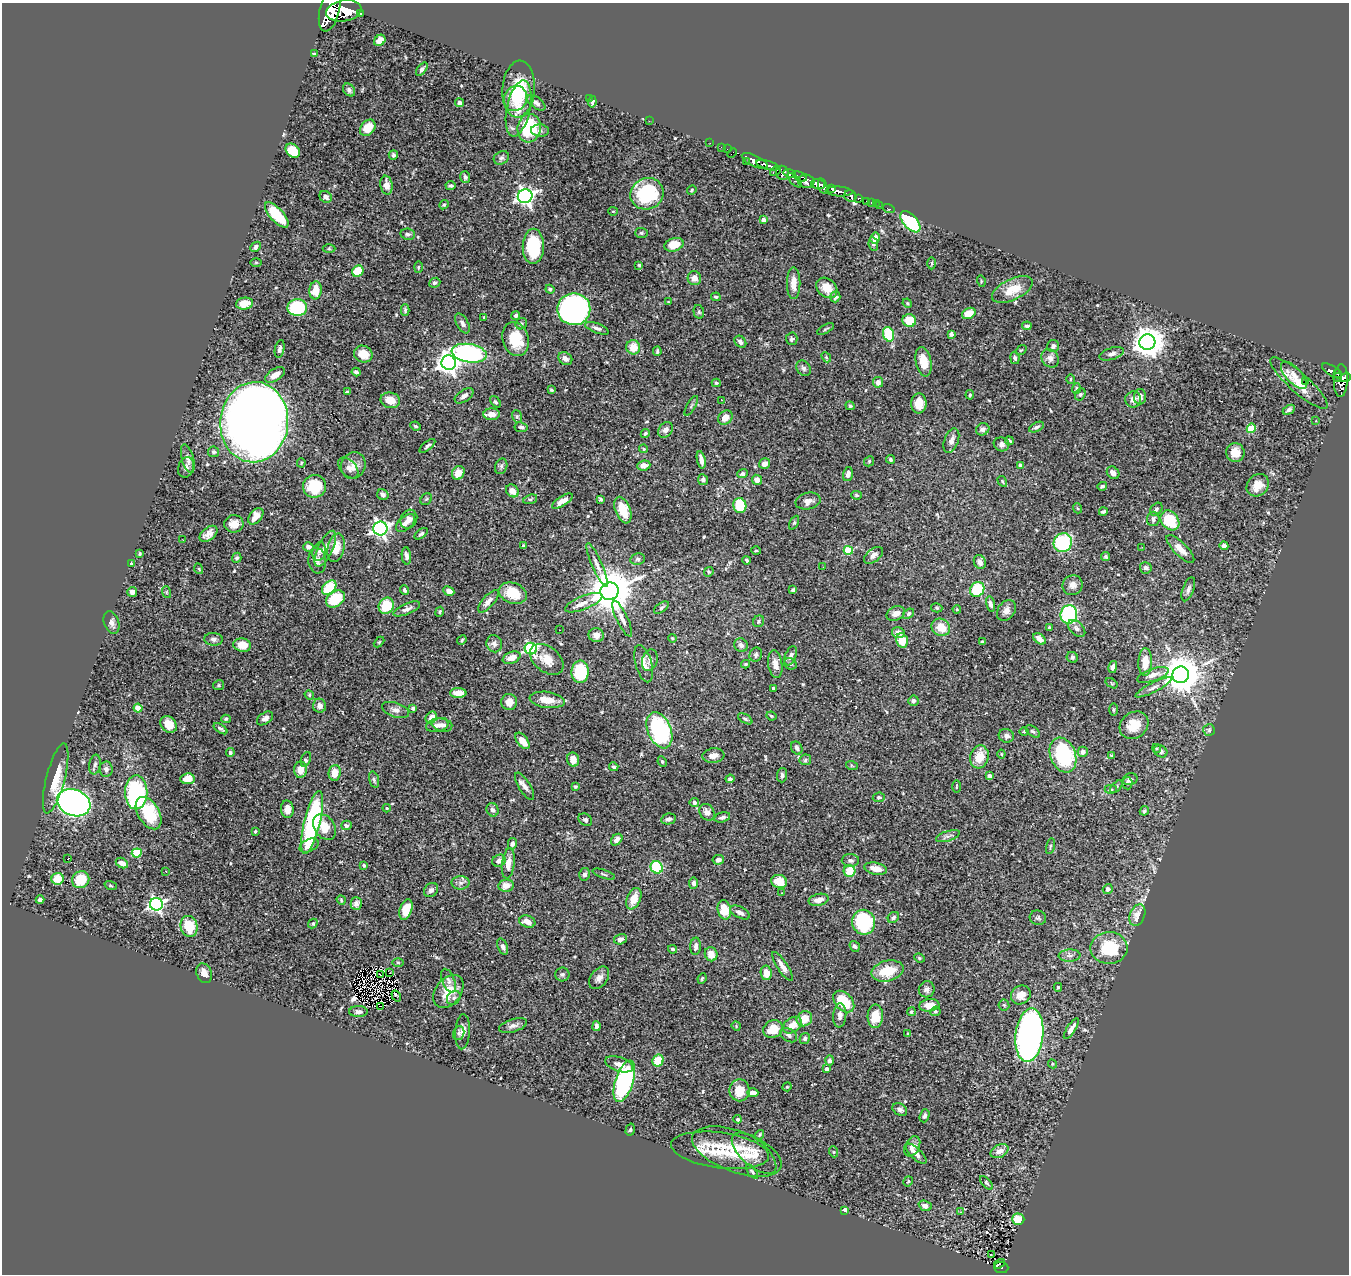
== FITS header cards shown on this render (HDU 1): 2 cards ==
NAXIS1  =                 1347
NAXIS2  =                 1272

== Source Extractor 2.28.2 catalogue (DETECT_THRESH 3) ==
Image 1347 x 1272 px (HDU 1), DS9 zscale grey, 1 PNG px = 1 image px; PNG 1351 x 1276 px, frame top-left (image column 1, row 1272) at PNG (2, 3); each listed source drawn as its Kron ellipse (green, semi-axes under 4 px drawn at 4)
Background 0.714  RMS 0.026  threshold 0.0778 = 3 sigma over >= 5 px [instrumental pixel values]
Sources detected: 538; of the 538, the 500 brightest by FLUX_AUTO listed and drawn (38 fainter detections omitted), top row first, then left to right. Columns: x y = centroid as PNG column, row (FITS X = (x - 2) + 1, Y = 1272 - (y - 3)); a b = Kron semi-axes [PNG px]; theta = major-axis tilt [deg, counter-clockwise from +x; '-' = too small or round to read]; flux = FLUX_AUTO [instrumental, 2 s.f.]
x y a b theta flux
330 10 22 10 76 4700
344 11 18 10 10 5000
360 13 3 3 - 100
380 40 6 5 - 16
314 54 4 4 - 2.2
422 69 8 4 52 4.4
519 89 28 16 86 84
349 90 7 5 -50 4.2
589 98 2 2 - 4.6
515 99 13 11 66 29
592 102 6 3 81 4.6
459 103 4 4 - 4.1
536 103 10 5 -38 7.9
519 109 28 11 78 37
649 121 2 2 - 13
368 128 9 7 52 28
529 128 14 11 81 100
540 131 9 6 -5 6.2
710 143 2 2 - 8.7
721 147 2 2 - 7.9
727 149 2 2 - 6.6
293 151 8 6 -45 38
732 153 6 2 45 25
393 155 5 4 - 3.6
501 158 8 6 30 4.5
755 161 14 5 -25 1500
746 162 3 2 - 15
768 165 12 4 -15 1100
776 171 6 4 39 210
782 173 7 6 - 540
790 174 6 4 -17 480
800 176 7 3 -24 310
465 177 6 4 -71 3.9
794 180 9 3 -45 130
806 181 8 6 -11 1000
818 184 7 5 -18 1800
386 185 9 6 -81 14
451 186 5 3 - 3.5
823 186 8 4 -74 990
832 189 4 3 - 480
692 190 5 4 - 2.3
839 192 13 5 -3 1200
647 194 17 15 28 120
525 196 7 7 - 690
850 196 6 5 - 300
326 197 6 5 - 6.6
858 198 3 3 - 120
867 201 3 3 - 43
871 202 3 3 - 15
876 204 2 2 - 5.2
444 205 5 4 - 2.6
879 205 3 2 - 3
889 209 6 3 -19 11
613 211 5 4 - 2
277 215 16 6 -48 71
763 220 4 4 - 11
910 222 13 7 -48 140
641 233 6 5 - 2.8
408 234 7 5 -7 4.4
875 238 6 5 - 12
873 244 7 4 -82 3.5
674 245 10 6 16 33
533 246 17 10 89 100
256 247 6 4 43 6.4
329 249 6 4 0 2.4
256 262 6 4 0 1.8
932 263 6 3 89 2.2
639 265 4 4 - 2
418 267 6 4 89 2.4
358 271 6 5 - 49
694 278 7 7 - 11
981 281 5 3 - 1.6
435 283 6 4 26 3.9
794 283 16 6 -90 18
827 288 11 9 -41 24
550 289 4 4 - 3.3
316 290 9 6 85 27
1012 290 22 10 26 35
716 297 5 3 - 2.4
835 297 5 5 - 5.6
668 302 4 3 - 1.9
907 303 5 4 - 1.9
244 304 9 6 10 26
297 308 10 8 1 120
574 309 16 16 - 610
405 310 6 4 89 2.8
699 312 7 5 -77 2.9
969 313 7 5 28 27
516 315 5 4 - 3.8
484 317 3 3 - 2.3
909 320 7 6 - 37
462 323 11 5 -61 5.8
521 324 6 5 - 3.1
1027 326 5 3 - 4
597 328 12 5 -21 6.5
826 329 9 3 28 2.5
888 334 7 5 -70 68
951 334 4 4 - 4.7
515 339 17 13 -73 55
792 339 6 6 - 3.9
740 342 7 5 -45 6.2
1147 342 8 7 - 2700
1053 346 6 6 - 6
633 347 7 7 - 27
280 349 9 4 79 5.6
1021 350 6 3 35 1.7
657 351 5 2 - 2.6
469 353 18 9 -9 280
363 354 9 8 - 25
1112 354 13 6 17 7.8
826 357 6 4 -48 2.1
565 358 7 6 - 9
1015 358 6 4 -79 3.9
1050 358 9 8 - 10
923 362 15 8 -79 31
449 363 7 7 - 1200
804 368 8 6 -52 4.8
1332 371 11 5 -32 180
356 372 4 3 - 4.1
1338 373 4 3 - 190
275 375 11 6 30 14
1294 375 17 7 -47 14
1346 377 5 4 - 400
1338 378 4 3 - 56
1070 379 5 3 - 1.6
1341 380 16 7 87 830
878 382 5 5 - 8.2
1305 382 3 2 - 24
716 383 4 3 - 2.3
1299 383 37 9 -41 37
1076 388 5 4 - 2.3
551 390 4 3 - 2
348 392 4 3 - 2.1
970 395 5 4 - 2.5
1080 395 6 5 - 2.9
464 396 10 6 33 7.9
1140 397 8 6 89 9.6
1133 399 8 8 - 11
390 400 10 7 -13 24
721 400 3 2 - 4
495 402 6 4 -51 2.9
919 404 10 7 89 23
691 406 11 3 59 2.8
850 406 5 4 - 2.6
1289 410 6 4 30 4.7
492 414 8 6 -2 18
517 416 6 5 - 2.7
725 418 8 6 41 17
1316 421 3 2 - 1.6
254 422 40 34 84 3400
416 426 5 3 - 2.3
521 427 6 5 - 4
1036 427 8 4 28 4.3
1251 428 5 4 - 70
983 429 7 6 - 5.5
665 430 9 6 52 7.5
645 433 5 4 - 2.4
951 441 13 7 69 10
1009 441 4 2 - 2.5
1001 444 8 7 - 6.5
427 446 9 4 40 4
643 449 4 3 - 2.3
214 452 5 5 - 3.4
1235 453 9 9 - 22
188 459 15 6 -75 7.9
890 459 4 3 - 3.3
701 460 9 4 -78 9.6
869 461 5 4 - 2.4
301 463 5 4 - 2.3
765 464 6 5 - 10
353 465 13 12 - 16
644 465 6 5 - 13
1020 465 4 4 - 2
501 466 8 6 70 4.2
186 467 10 7 68 6.8
348 468 12 7 -48 8.6
458 473 7 6 - 15
1113 473 7 5 -46 8.5
743 474 5 4 - 5.2
848 474 7 4 75 6.9
703 480 5 5 - 4.9
757 480 5 5 - 10
1002 481 6 3 -60 1.9
1258 485 12 10 45 25
315 486 12 11 - 61
1102 486 5 3 - 2.9
512 491 7 5 -44 14
383 495 6 5 - 6.2
856 495 5 4 - 2.1
426 499 6 5 - 2.9
530 499 7 4 18 2.9
600 499 4 3 - 2.9
562 501 12 5 33 14
808 501 12 8 12 11
740 506 7 6 - 63
1077 508 5 3 - 1.6
1156 509 7 5 48 3.5
623 510 14 7 -69 36
1103 511 4 3 - 3
256 516 9 6 52 14
409 519 10 8 62 11
1153 519 7 6 - 6.2
1170 520 11 8 -51 79
406 523 11 6 41 10
794 523 7 4 63 2.5
234 524 10 8 1 17
380 528 7 7 - 620
208 534 10 6 38 11
421 534 8 4 36 3.5
183 540 3 2 - 2.6
1063 543 9 9 - 120
523 546 3 3 - 2
1224 546 4 4 - 6
308 547 5 4 - 7.2
1142 547 3 3 - 1.6
336 548 14 8 78 25
325 549 19 7 65 21
1180 549 18 6 -45 16
848 550 4 4 - 75
756 551 5 3 - 1.9
319 552 9 6 76 5.9
140 554 4 3 - 2.3
873 555 11 6 37 8.4
406 556 9 4 -85 6.5
1105 556 5 4 - 2.6
237 558 5 4 - 3.6
638 559 7 5 12 3.5
747 560 4 3 - 2.5
317 561 13 9 -84 11
980 562 7 5 -67 8.7
131 563 4 3 - 1.7
597 565 24 5 -66 12
823 567 3 2 - 3.7
1146 568 6 5 - 5.8
199 569 5 3 - 1.7
709 572 5 4 - 2.1
1073 585 10 10 - 9.6
329 588 8 5 44 66
977 589 8 6 54 85
1188 589 12 5 70 6.2
404 590 5 3 - 3.3
793 590 3 3 - 3.3
449 591 6 4 -25 11
610 591 9 8 - 7500
132 592 5 5 - 8.1
166 592 6 3 -72 2.2
513 593 14 10 -20 48
335 599 10 7 35 72
488 601 14 5 48 10
584 603 20 6 22 16
990 604 8 4 -78 5.1
386 606 8 7 - 46
661 608 8 4 36 3.1
937 608 6 4 -15 2.6
407 609 14 5 24 7.9
957 609 4 3 - 1.9
1006 610 11 8 53 10
440 612 5 4 - 2.1
896 613 9 7 26 12
909 614 6 4 37 3.2
1069 614 9 8 - 180
622 618 19 5 -65 10
759 621 6 5 - 3.2
111 622 11 7 -72 8.3
941 627 9 8 - 28
1049 627 4 3 - 2.3
1077 628 10 6 -43 6.3
560 630 2 2 - 1.6
898 633 6 5 - 12
596 635 7 7 - 12
672 638 4 3 - 1.6
214 639 9 6 -4 6.1
1040 639 7 4 -37 9
462 640 5 4 - 2.2
902 640 7 5 -76 31
379 642 6 3 45 1.9
983 642 4 3 - 3.8
494 644 8 7 - 6.3
242 645 9 6 -11 23
741 645 7 6 - 6.5
531 649 6 6 - 240
756 655 7 6 - 5.3
791 656 10 5 68 5.6
1072 657 6 5 - 3.1
512 658 9 5 21 15
547 659 19 12 -39 27
650 660 11 7 73 7.8
1145 662 14 7 87 30
644 664 19 8 -74 17
746 664 4 3 - 2.2
775 664 14 7 -82 15
790 664 6 5 - 3.7
1113 667 6 3 77 5.3
580 672 11 8 85 110
1153 675 16 6 19 14
1181 675 8 8 - 4500
1112 683 6 3 -34 1.9
219 685 5 5 - 2.2
1154 687 20 5 27 8.7
773 688 3 3 - 2.5
458 693 8 5 1 19
309 695 5 4 - 2.2
547 700 18 8 -8 27
913 701 5 5 - 5.1
509 702 8 8 - 17
320 706 7 6 - 8.2
138 708 4 4 - 31
413 708 3 3 - 5.6
396 710 14 7 -19 9.6
1113 710 6 3 -90 2.1
771 716 5 3 - 2.3
431 717 6 5 - 11
265 718 9 5 34 8.1
226 719 4 4 - 2.5
745 719 8 4 -31 3.3
169 724 9 7 -47 20
437 725 11 6 11 9
442 725 10 6 -12 8.3
1134 725 15 12 37 32
220 729 8 3 -34 3.7
659 730 19 11 -67 220
1209 730 6 6 - 3.2
1033 731 8 4 -36 3.3
1024 732 5 3 - 1.6
1006 736 7 7 - 6.1
522 741 9 5 -53 20
797 748 7 5 -61 6
1156 748 4 3 - 1.6
1161 751 7 5 -35 6.8
230 752 4 4 - 4.6
1083 752 5 5 - 7.1
1001 754 4 4 - 1.8
1063 755 18 12 -68 130
1111 755 3 3 - 1.7
713 756 11 7 7 12
979 757 11 9 75 30
306 759 8 4 67 3.9
573 760 7 6 - 16
805 760 6 5 - 3.4
662 762 5 4 - 2.7
95 765 10 6 80 4.7
852 766 6 3 -19 1.8
614 767 5 4 - 2.9
106 769 7 6 - 6.5
300 770 8 6 87 16
335 773 8 6 85 20
782 775 7 5 86 4.4
990 776 4 4 - 6.5
56 778 36 9 76 37
188 779 7 5 7 20
730 779 4 4 - 4.8
1130 779 8 5 14 4.8
374 780 8 5 -74 3.6
1127 783 6 5 - 2.9
524 786 15 6 -58 9.2
575 787 4 4 - 2.4
956 787 6 3 89 1.8
1116 787 8 4 48 2.7
1111 789 6 4 0 2.8
136 792 17 11 89 200
879 797 6 5 - 3.3
74 803 17 13 -20 850
694 803 4 4 - 7.8
387 808 4 3 - 2.6
287 809 8 6 -86 15
493 810 7 6 - 6.6
1144 811 5 4 - 2.6
707 812 9 7 -58 11
149 813 18 10 -59 76
722 817 8 5 15 5.2
669 819 7 5 11 6.4
585 820 7 5 -35 3.6
312 822 32 8 76 230
346 825 5 4 - 3.8
325 827 14 10 -55 28
255 831 3 2 - 1.8
948 836 12 5 18 5.5
617 840 7 5 47 9
512 844 6 4 76 5.1
309 846 10 6 27 14
1050 846 8 3 77 2.3
137 853 5 4 - 90
67 859 3 3 - 19
718 860 6 5 - 6.9
850 860 8 6 -2 5.5
499 861 7 6 - 8.3
122 863 6 5 - 11
508 863 15 6 83 17
364 865 4 3 - 4.2
657 867 6 6 - 130
876 869 11 6 -13 17
166 871 3 2 - 2.7
849 871 6 6 - 38
585 874 6 5 - 5.1
604 874 12 3 -19 3
58 879 6 6 - 33
81 880 9 8 - 42
779 881 8 6 -18 33
461 883 9 6 0 6.7
694 883 5 4 - 5.7
111 886 6 3 -19 1.9
506 886 7 6 - 16
1108 889 5 5 - 5.7
431 890 8 6 42 6.1
782 893 3 2 - 2.3
634 899 11 6 67 24
40 900 4 4 - 4.6
341 900 5 4 - 2.1
818 900 10 5 13 12
356 903 6 5 - 7.9
156 904 6 6 - 480
406 910 11 6 72 31
724 910 10 6 -78 41
740 912 11 5 -26 8.6
1137 915 11 7 69 20
893 918 6 5 - 4
1038 918 8 7 - 4.2
527 922 8 6 -20 14
864 922 12 11 - 150
313 924 5 4 - 2.7
189 926 11 8 -73 43
620 939 7 5 16 6.7
696 946 9 5 86 7.9
855 946 6 4 -53 3.9
503 947 8 5 -69 5.2
1109 948 18 16 2 78
673 949 4 4 - 3.5
711 954 7 6 - 16
1070 956 11 6 3 7.2
919 958 5 4 - 2.4
398 963 5 3 - 1.9
782 966 17 5 -57 11
888 971 16 10 14 48
204 973 10 7 -69 12
390 973 3 2 - 2.9
766 973 7 5 -81 19
562 974 7 7 - 4
380 975 3 2 - 2.4
599 978 12 8 54 10
702 979 5 3 - 2.2
449 981 12 6 -68 6.3
1058 987 4 3 - 2.3
927 989 8 8 - 6.7
448 991 18 12 52 34
1021 995 10 9 - 16
396 996 6 3 -56 8.7
454 998 7 6 - 5.4
844 1002 12 8 -47 58
929 1005 10 6 7 18
1004 1005 5 5 - 2.4
381 1006 2 2 - 49
935 1011 5 4 - 2.4
358 1012 9 5 0 7.1
911 1012 4 4 - 2.7
840 1015 12 6 84 9.6
875 1016 12 7 87 39
804 1019 8 7 - 29
792 1025 10 7 34 21
513 1026 14 6 16 7.8
596 1026 5 4 - 4.6
736 1026 5 4 - 1.8
773 1029 10 8 30 32
1071 1029 12 4 57 10
463 1032 18 7 86 12
459 1033 7 5 68 3.8
908 1034 4 3 - 1.7
789 1035 9 6 -30 5.9
1029 1035 27 14 84 860
805 1038 6 5 - 3.8
658 1060 6 5 - 37
830 1060 5 4 - 4
619 1064 14 7 -18 13
1052 1064 5 4 - 2
827 1069 4 4 - 8.5
624 1081 21 9 72 280
787 1087 4 4 - 1.9
740 1090 11 10 - 30
753 1093 5 4 - 12
900 1109 8 5 -30 6.3
925 1116 7 4 70 3.7
738 1119 4 4 - 3.2
630 1130 6 4 74 2.9
760 1135 5 4 - 2.2
912 1146 11 7 60 9.9
720 1150 49 18 -8 91
737 1151 47 20 -20 85
999 1151 9 6 27 13
834 1152 5 3 - 1.8
754 1153 27 13 -41 28
916 1154 13 5 -44 9.9
752 1172 8 4 -53 3
908 1181 5 4 - 2
986 1183 8 4 -48 3.1
925 1206 7 5 -21 8.9
844 1210 4 4 - 17
961 1212 3 3 - 3.9
1018 1219 6 5 - 34
991 1255 3 2 - 4.1
1000 1264 6 2 35 14
1001 1267 7 6 - 88
At the frame edge (FLAGS 8, measured only in part): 1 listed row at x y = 330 10
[38 fainter detections neither listed nor drawn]